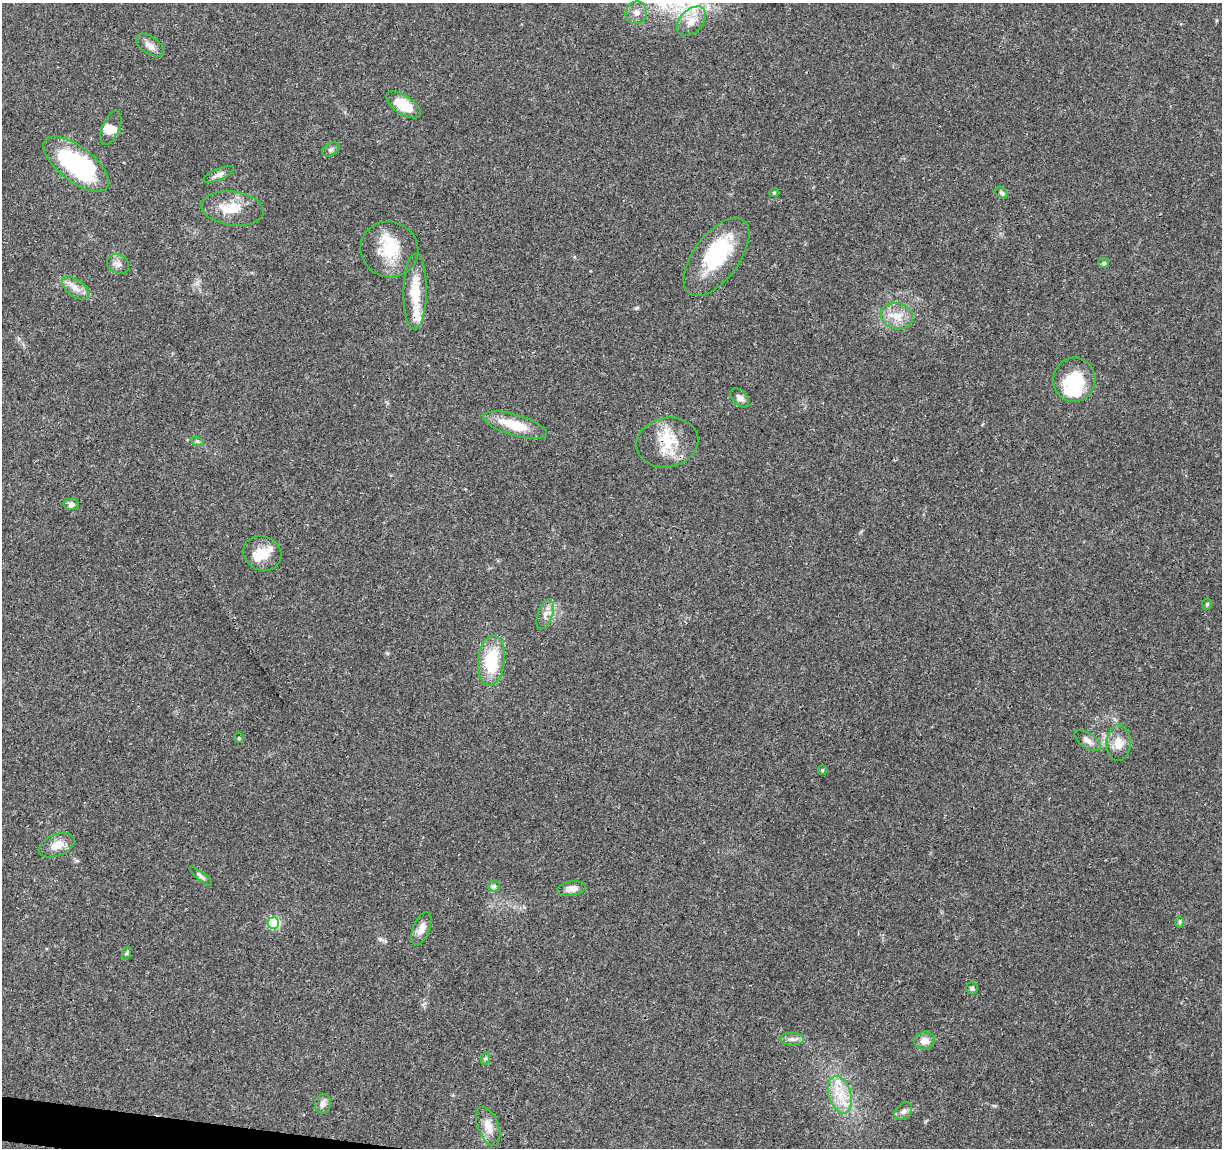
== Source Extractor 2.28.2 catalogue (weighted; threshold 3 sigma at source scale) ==
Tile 7 of 4 x 4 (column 3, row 2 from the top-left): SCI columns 2447-3666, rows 2525-3670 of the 4906 x 5106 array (HDU 1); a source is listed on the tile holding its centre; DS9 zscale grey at full resolution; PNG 1224 x 1150 px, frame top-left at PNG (2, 3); each listed source drawn as its Kron ellipse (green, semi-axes under 4 px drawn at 4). Shown black and unused: <1% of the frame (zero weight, under 3 of 4 exposures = <1% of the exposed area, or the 3 px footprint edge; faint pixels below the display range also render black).
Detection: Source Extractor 2.28.2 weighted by HDU 2 'WHT'; one run over the whole footprint, this tile lists its part. Background 0.0368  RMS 0.0035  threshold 0.0156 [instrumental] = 3 sigma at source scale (4.5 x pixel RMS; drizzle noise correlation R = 1.50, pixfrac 1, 0.0396/0.0396 arcsec/px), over >= 5 px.
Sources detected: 57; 3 inside a brighter object's white glare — neither listed nor drawn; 6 inside a brighter listed object's ellipse — not listed separately; the other 48 listed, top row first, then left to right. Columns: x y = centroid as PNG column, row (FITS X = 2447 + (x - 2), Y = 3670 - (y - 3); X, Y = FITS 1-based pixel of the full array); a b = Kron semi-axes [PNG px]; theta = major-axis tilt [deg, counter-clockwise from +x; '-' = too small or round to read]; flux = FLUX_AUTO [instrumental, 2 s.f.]
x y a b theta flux
636 13 11 10 - 2.2
691 21 17 11 47 4.7
150 45 15 8 -34 2.3
403 105 20 9 -34 10
111 128 18 8 67 2.9
331 150 9 6 31 0.96
76 164 39 17 -38 46
219 174 16 5 24 1.9
774 193 4 4 - 0.37
1002 193 6 5 - 0.68
232 208 31 17 -7 9
389 249 29 27 -24 13
716 257 46 22 53 25
1104 263 5 5 - 0.75
118 264 12 9 -30 1.9
75 288 16 8 -38 3
415 291 38 11 89 9.9
897 316 16 13 -14 5
1074 380 22 21 - 14
740 398 11 7 -48 1.5
515 425 33 10 -16 9.9
197 441 7 4 -18 0.55
667 442 31 25 10 12
71 504 8 5 -9 1
262 553 19 17 -26 5.4
1207 604 6 5 - 0.54
545 614 15 7 71 2.3
491 660 25 13 84 16
239 738 5 4 - 0.45
1088 740 15 7 -35 2
1119 743 18 12 89 4.5
822 770 4 4 - 0.37
57 845 18 11 23 4.2
201 876 14 4 -39 0.98
494 886 6 6 - 0.71
571 889 14 7 9 2.8
1179 922 6 4 90 0.51
273 923 6 5 - 28
421 929 18 8 68 2.8
127 953 7 4 70 0.53
972 988 6 5 - 0.72
792 1039 12 6 -1 1.5
924 1041 10 8 19 2.9
486 1058 6 4 70 0.53
840 1095 19 11 -73 6.9
323 1104 10 8 82 1.7
903 1111 10 7 45 1.3
488 1126 20 10 -69 4
Overlapping masked pixels (flux is a lower limit): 1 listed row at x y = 667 442